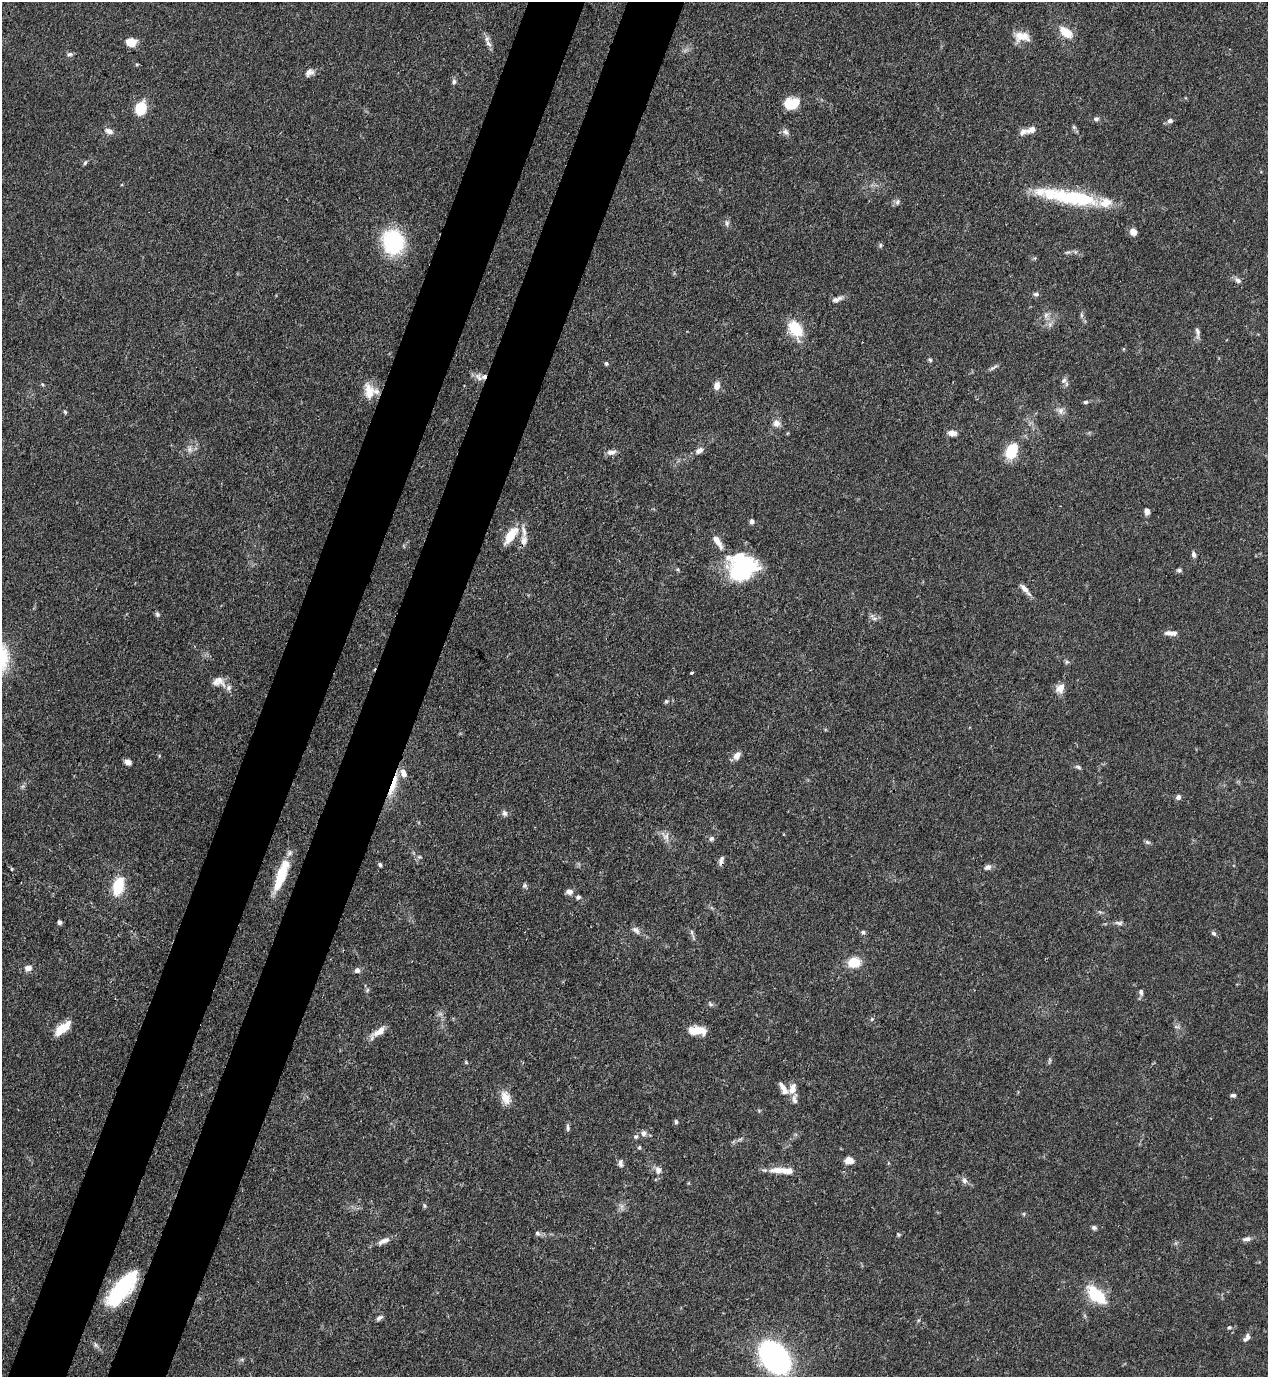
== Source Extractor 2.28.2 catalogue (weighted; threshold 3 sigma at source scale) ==
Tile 7 of 4 x 4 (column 3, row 2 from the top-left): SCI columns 2757-4022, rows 2794-4168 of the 5649 x 5585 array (HDU 1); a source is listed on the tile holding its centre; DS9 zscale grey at full resolution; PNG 1270 x 1379 px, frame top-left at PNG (2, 2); no overlay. Shown black and unused: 9% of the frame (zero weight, under 3 of 4 exposures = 7% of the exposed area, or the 3 px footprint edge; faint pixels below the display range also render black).
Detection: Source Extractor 2.28.2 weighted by HDU 2 'WHT'; one run over the whole footprint, this tile lists its part. Background 0.077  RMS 0.0036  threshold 0.0161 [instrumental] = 3 sigma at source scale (4.5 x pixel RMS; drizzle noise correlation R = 1.50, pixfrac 1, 0.05/0.05 arcsec/px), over >= 5 px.
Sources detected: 151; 1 too faint to see at this stretch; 2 inside a brighter object's white glare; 1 cosmic-ray / hot-pixel residue — not listed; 10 inside a brighter listed object's ellipse — not listed separately; the other 137 listed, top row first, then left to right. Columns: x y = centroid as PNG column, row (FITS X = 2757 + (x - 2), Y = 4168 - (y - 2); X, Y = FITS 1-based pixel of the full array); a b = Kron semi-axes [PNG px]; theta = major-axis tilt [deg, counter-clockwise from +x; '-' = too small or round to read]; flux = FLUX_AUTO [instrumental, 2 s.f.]
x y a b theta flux
1066 32 20 11 -37 5.7
1022 36 19 11 -6 5.2
131 42 9 7 -7 6.5
488 44 11 7 -48 1.7
70 54 8 5 3 0.87
137 64 5 3 - 0.39
309 72 13 9 35 2
454 82 8 6 78 0.94
791 104 15 11 10 9.6
140 108 11 8 73 13
1096 119 7 6 - 0.89
1170 121 6 6 - 1.4
1074 127 6 5 - 0.68
1031 129 12 7 28 2.4
109 131 12 7 -21 2
786 132 10 8 -50 1.5
85 163 7 5 63 0.63
1074 198 57 20 -8 27
897 202 8 6 66 1.1
727 223 9 6 -88 1.1
1133 232 7 6 - 3.1
393 242 21 18 -71 35
880 245 6 5 - 0.65
1067 252 9 4 9 0.8
1035 258 6 4 71 0.42
1238 280 9 6 -36 1.5
1036 294 8 6 -8 0.86
837 299 16 6 20 1.8
1046 315 12 7 -90 1.9
1081 315 8 4 82 0.77
795 329 18 12 -60 13
1197 332 16 5 -85 1.5
1124 349 5 3 - 0.33
930 360 5 5 - 0.55
606 363 5 4 - 0.66
993 368 13 5 30 0.97
479 377 13 10 -58 2.3
1064 380 9 7 56 1.3
42 384 5 4 - 0.42
717 386 9 7 74 2.6
369 392 23 13 -80 6.2
1085 402 6 5 - 0.67
1060 411 12 9 -31 2.1
65 412 6 4 -62 0.5
776 423 10 9 - 2.2
952 433 11 7 -8 2
189 449 10 8 -81 1.8
699 451 11 8 30 1.8
1012 451 15 9 68 14
612 452 14 7 10 1.8
1147 511 8 6 -88 1.4
752 522 6 5 - 1.3
511 535 22 9 55 7.7
524 540 15 9 86 2.7
718 542 20 7 -58 3.4
1193 554 8 5 -88 1.1
742 569 34 26 20 32
1179 570 7 6 - 0.77
1025 589 17 6 -48 2.4
157 614 7 5 -66 0.79
874 618 9 6 -18 1.3
1171 633 16 6 -3 2.2
1067 662 6 5 - 0.69
691 673 3 3 - 0.61
219 680 24 9 -51 3.3
1060 688 11 8 62 3.7
666 701 6 5 - 0.69
737 755 11 7 58 2.3
159 756 5 3 - 0.34
128 762 8 5 -27 1.7
1078 767 9 4 -19 0.78
403 773 13 7 -65 2.8
393 784 33 6 71 7.5
1178 797 5 5 - 1.4
504 813 9 6 -65 1.1
665 836 16 9 -43 2.7
711 839 7 6 - 0.93
1147 842 8 5 -17 0.76
419 857 7 5 -18 0.69
721 861 12 4 78 1.4
380 865 5 4 - 0.68
988 867 9 7 24 1.5
12 869 5 3 - 0.35
281 876 34 9 69 14
118 886 22 12 76 12
525 886 7 6 - 0.83
569 892 8 7 - 1.9
578 897 6 5 - 0.87
60 922 5 4 - 0.84
1119 923 12 5 -8 1.2
636 930 12 7 -39 1.5
692 932 8 4 -82 0.7
863 932 6 5 - 0.78
1214 933 7 5 -37 0.82
854 962 11 9 6 9.1
28 968 8 7 - 2.3
357 970 6 6 - 1.5
367 990 6 5 - 0.62
1141 992 8 6 -82 1.2
710 1004 8 4 -28 0.79
872 1019 5 4 - 0.46
1177 1027 11 4 -5 0.84
62 1028 16 7 38 8.9
695 1031 16 9 8 5.6
378 1032 23 7 36 4
1049 1061 10 4 85 0.6
466 1062 5 5 - 0.43
783 1088 20 7 -61 3
793 1088 14 9 74 3.2
1233 1095 7 4 2 0.88
506 1097 19 11 -68 4.3
676 1122 6 5 - 0.67
568 1127 10 4 -86 0.86
644 1133 8 7 - 1.6
636 1136 7 6 - 0.8
740 1139 10 4 30 0.91
639 1147 5 4 - 0.47
849 1160 11 9 3 2.7
620 1163 9 6 -86 1.3
658 1170 12 9 -81 2.1
781 1170 34 8 0 5.7
964 1180 9 7 -48 1.5
424 1206 7 4 -81 0.49
622 1207 11 5 87 1.2
1024 1214 6 4 -72 0.44
1094 1228 7 6 - 0.89
538 1233 7 6 - 0.92
898 1235 7 4 -71 0.49
1247 1239 13 6 10 1.5
383 1241 19 7 24 2.5
122 1289 40 15 50 30
1096 1295 25 12 -41 15
379 1318 8 5 35 1.2
919 1320 6 3 70 0.44
1229 1327 6 5 - 0.62
1248 1337 9 6 -70 1
775 1357 25 17 -49 110
Overlapping masked pixels (flux is a lower limit): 3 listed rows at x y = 393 784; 721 861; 122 1289